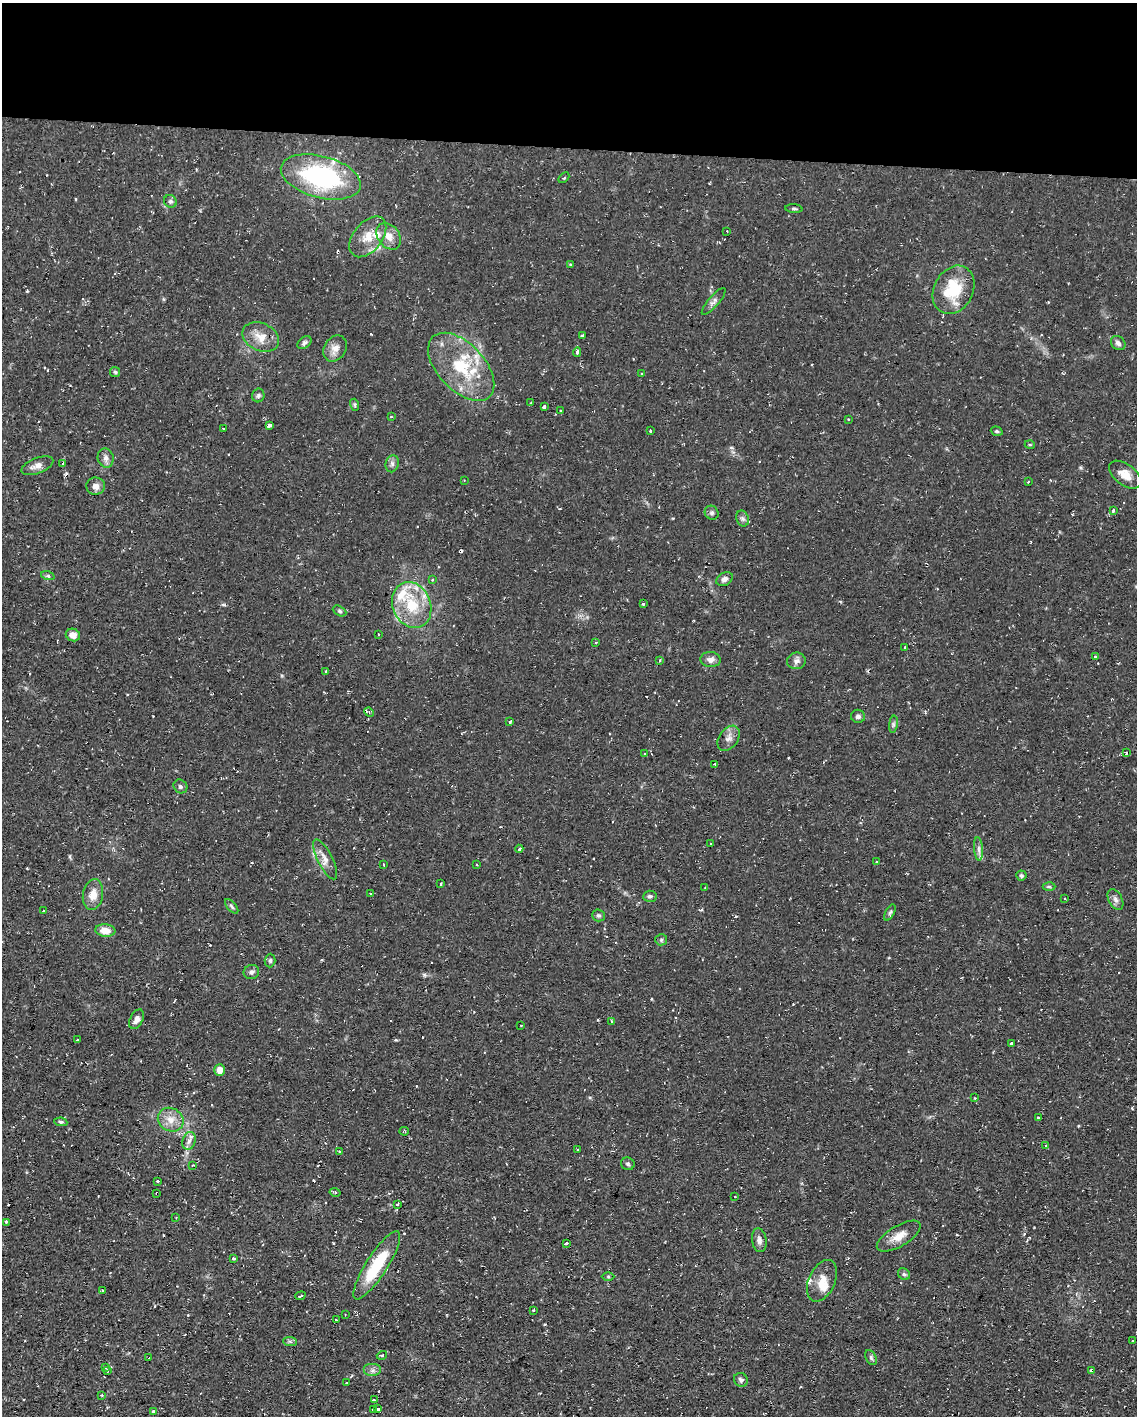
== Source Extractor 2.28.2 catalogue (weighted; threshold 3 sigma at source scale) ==
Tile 3 of 4 x 3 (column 3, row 1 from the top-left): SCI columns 2270-3404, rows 3044-4457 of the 4538 x 4561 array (HDU 1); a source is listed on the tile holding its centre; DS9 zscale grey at full resolution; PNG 1139 x 1418 px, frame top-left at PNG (2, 3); each listed source drawn as its Kron ellipse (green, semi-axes under 4 px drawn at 4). Shown black and unused: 10% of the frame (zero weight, under 2 of 3 exposures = <1% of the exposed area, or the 3 px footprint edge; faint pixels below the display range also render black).
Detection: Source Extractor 2.28.2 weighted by HDU 2 'WHT'; one run over the whole footprint, this tile lists its part. Background 0.112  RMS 0.0077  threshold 0.0345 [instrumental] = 3 sigma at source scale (4.5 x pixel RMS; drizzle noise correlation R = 1.50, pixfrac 1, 0.05/0.05 arcsec/px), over >= 5 px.
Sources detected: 163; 13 cosmic-ray / hot-pixel residue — neither listed nor drawn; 7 inside a brighter listed object's ellipse — not listed separately; the other 143 listed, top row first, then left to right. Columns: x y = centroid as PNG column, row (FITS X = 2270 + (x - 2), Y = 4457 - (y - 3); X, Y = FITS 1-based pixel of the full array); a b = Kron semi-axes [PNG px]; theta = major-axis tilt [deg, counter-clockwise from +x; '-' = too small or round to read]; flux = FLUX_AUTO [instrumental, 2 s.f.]
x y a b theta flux
321 177 41 21 -15 100
564 178 6 2 44 0.8
170 201 6 6 - 1.8
794 209 9 3 -5 1.2
727 231 2 2 - 0.49
389 236 15 10 -51 7.7
368 237 23 14 51 14
571 265 4 4 - 0.83
954 290 25 19 62 32
714 301 17 5 49 3.1
582 335 4 3 - 0.94
261 337 19 13 -24 11
304 343 8 5 37 1.9
1118 343 8 6 -44 2.8
335 348 14 11 57 6.3
577 352 5 3 - 1.8
461 367 41 23 -46 45
115 372 5 5 - 1.2
642 374 3 3 - 0.56
258 395 7 6 - 1.6
531 403 3 2 - 0.81
355 405 6 4 -72 1.1
544 407 4 3 - 3
560 411 3 3 - 0.67
391 417 4 2 - 0.53
848 419 3 3 - 0.66
269 425 3 3 - 3.8
223 428 4 3 - 1.8
650 431 3 2 - 1.4
997 431 6 4 -19 1.1
1030 445 5 3 - 0.69
106 458 10 8 -76 3.4
63 464 4 3 - 5.4
392 464 8 6 77 2.4
37 466 17 7 21 5.1
1125 475 18 10 -38 9.4
464 480 3 2 - 0.66
1028 482 3 3 - 0.66
96 486 9 8 - 4.5
1113 510 4 3 - 2.1
712 513 7 6 - 1.8
743 519 8 6 -69 2.1
48 576 7 4 -18 1.3
724 579 9 6 28 3.1
432 580 4 3 - 1
643 604 3 2 - 2
412 605 23 19 -67 29
340 611 7 5 -28 1.4
378 634 3 2 - 1
73 635 7 6 - 5.8
596 643 3 3 - 1.3
905 647 3 2 - 0.54
1095 657 3 3 - 13
711 660 10 7 -4 3.9
660 661 4 3 - 1.3
796 661 9 8 - 3.3
326 671 3 3 - 0.64
369 712 5 4 - 1.4
858 716 7 6 - 2.5
510 722 3 2 - 0.91
893 724 8 4 82 1.6
729 738 14 9 55 5
1126 753 3 3 - 1.6
644 754 3 3 - 1.1
715 764 3 3 - 2.5
180 786 7 6 - 1.7
710 844 3 3 - 0.98
519 849 4 2 - 1.2
979 849 11 4 -85 2.6
325 859 22 7 -63 6.4
876 862 3 2 - 0.72
476 864 3 2 - 0.68
383 865 3 2 - 0.92
1021 876 5 5 - 1.5
441 884 3 2 - 1
1049 886 6 4 -1 1.1
705 888 2 2 - 0.66
370 894 3 2 - 0.75
93 895 15 10 80 8.6
650 896 7 5 6 1.8
1065 899 3 2 - 0.79
1115 899 11 6 -63 3.1
232 906 9 4 -49 1.5
43 911 3 3 - 0.93
890 912 9 4 62 1.5
599 915 6 6 - 1.4
105 930 10 6 -5 8.7
661 940 6 5 - 1.4
270 961 7 5 88 1.6
251 972 8 7 - 2.4
137 1019 10 6 63 3.7
612 1022 4 3 - 1.3
521 1025 3 3 - 0.67
77 1040 2 2 - 0.76
1011 1044 4 3 - 4.5
219 1070 6 5 - 8.6
975 1098 3 2 - 0.54
1038 1118 3 2 - 1.1
171 1120 13 11 -29 8.4
61 1122 6 4 -10 1.3
404 1131 5 4 - 1.1
189 1141 9 6 71 3.2
1046 1145 3 3 - 1.6
577 1149 3 2 - 0.7
339 1152 3 3 - 1.4
628 1164 7 6 - 1.6
193 1165 3 2 - 0.49
158 1181 3 3 - 1.5
335 1192 5 3 - 1.2
157 1193 3 3 - 1.4
735 1197 3 3 - 0.55
397 1204 4 3 - 1.2
176 1217 3 2 - 0.66
6 1222 4 2 - 1.8
899 1236 25 10 31 9.3
759 1240 12 7 -82 3.6
566 1243 3 3 - 1.3
233 1258 3 3 - 12
377 1265 40 10 57 38
904 1274 6 5 - 1.6
608 1277 6 4 -1 0.93
822 1281 22 13 65 11
102 1290 3 2 - 0.77
300 1296 5 3 - 1.9
533 1310 3 3 - 0.73
345 1315 2 2 - 0.6
336 1320 3 2 - 0.95
290 1341 7 4 -2 1.4
1132 1341 3 3 - 2.2
382 1355 5 3 - 0.85
149 1358 3 2 - 0.69
871 1358 8 5 -64 1.6
105 1367 3 3 - 0.7
373 1370 9 6 0 3
1092 1370 3 3 - 2.3
107 1371 3 2 - 0.85
741 1380 7 6 - 2.4
346 1383 3 2 - 0.5
102 1395 3 3 - 1.3
374 1400 3 2 - 1.1
378 1409 3 2 - 2.1
373 1410 4 3 - 1.8
153 1412 3 3 - 2.5
Overlapping masked pixels (flux is a lower limit): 3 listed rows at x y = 157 1193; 377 1265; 1092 1370